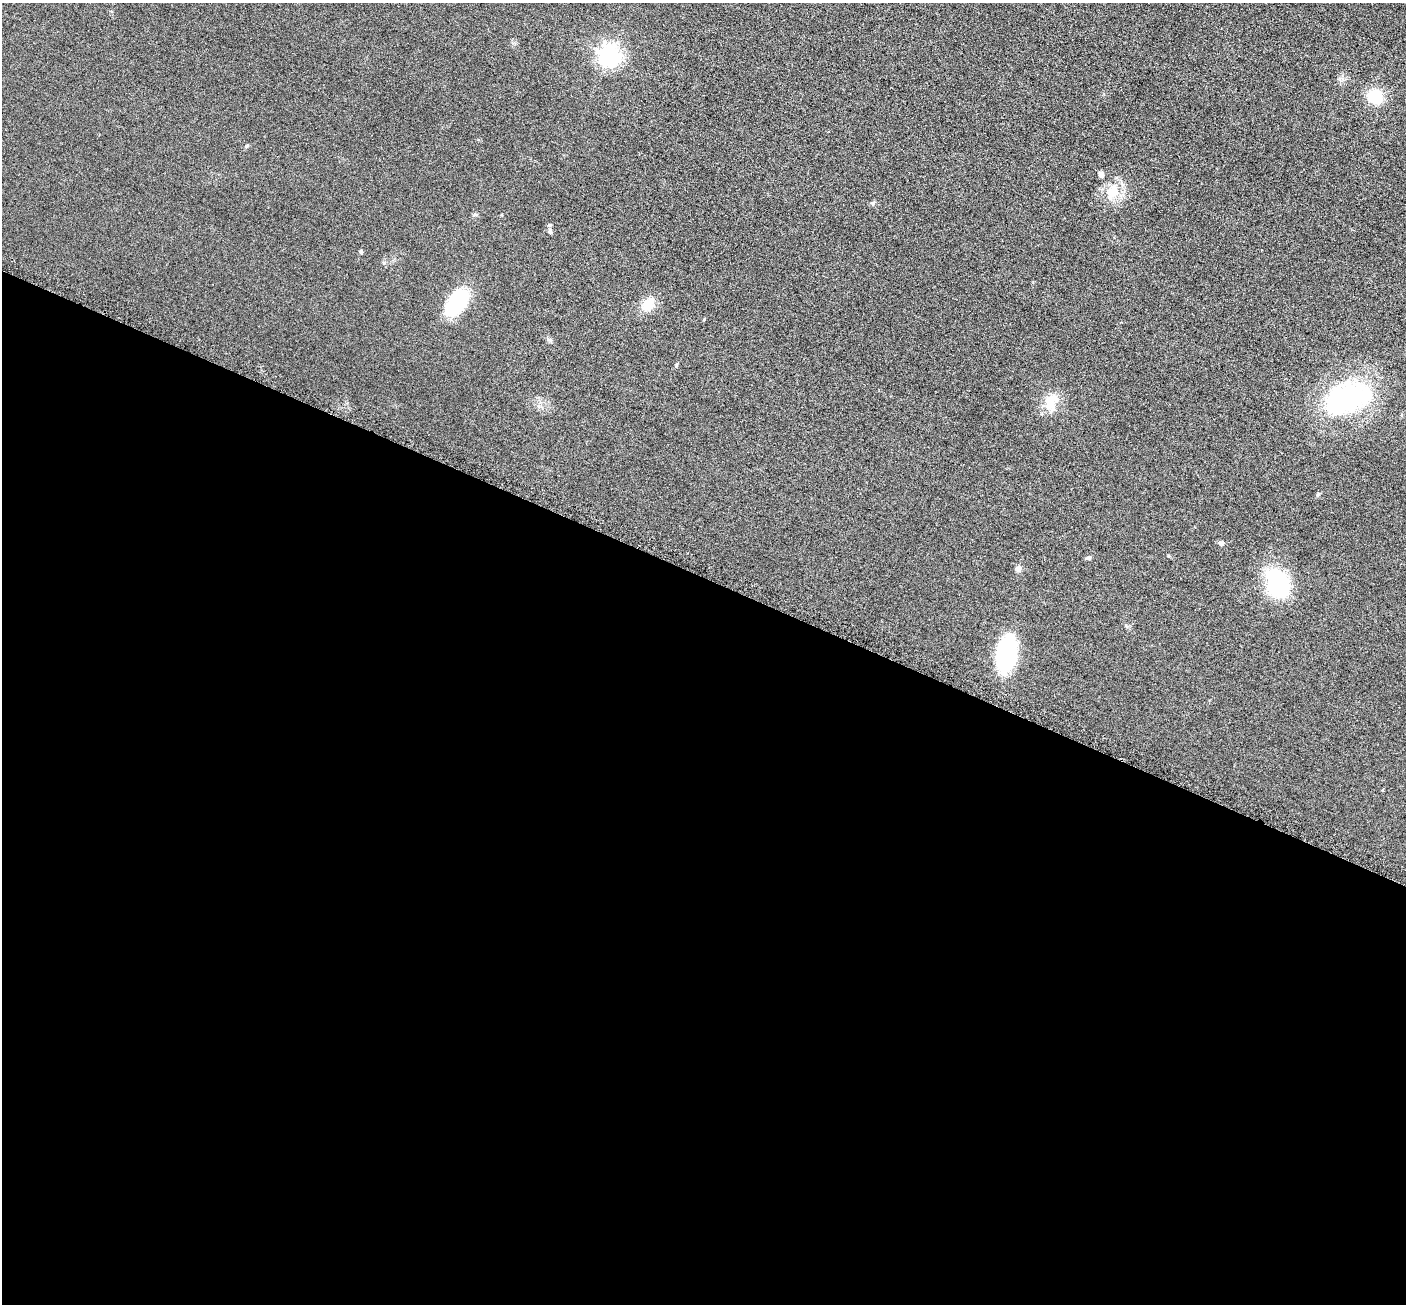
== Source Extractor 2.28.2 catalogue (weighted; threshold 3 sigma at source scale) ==
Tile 14 of 4 x 4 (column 2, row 4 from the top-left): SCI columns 1419-2822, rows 154-1455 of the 5650 x 5662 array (HDU 1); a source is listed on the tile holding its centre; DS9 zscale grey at full resolution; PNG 1408 x 1306 px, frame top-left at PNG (2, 3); no overlay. Shown black and unused: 56% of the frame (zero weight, under 3 of 6 exposures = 2% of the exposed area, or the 3 px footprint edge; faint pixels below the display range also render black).
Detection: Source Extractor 2.28.2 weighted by HDU 2 'WHT'; one run over the whole footprint, this tile lists its part. Background 0.0814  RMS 0.0096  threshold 0.0393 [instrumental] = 3 sigma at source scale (4.09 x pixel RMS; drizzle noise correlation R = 1.36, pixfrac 0.8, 0.05/0.05 arcsec/px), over >= 5 px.
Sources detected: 18; all 18 listed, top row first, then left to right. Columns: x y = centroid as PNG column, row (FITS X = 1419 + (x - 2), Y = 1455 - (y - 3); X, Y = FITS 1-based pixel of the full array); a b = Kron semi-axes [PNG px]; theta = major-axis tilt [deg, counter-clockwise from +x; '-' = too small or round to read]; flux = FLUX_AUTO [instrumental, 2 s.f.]
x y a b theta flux
609 56 8 7 - 530
1375 97 8 7 - 50
1101 175 8 6 -73 2.8
1113 191 19 18 - 19
872 203 5 5 - 1.4
474 214 7 3 19 1.2
550 232 7 5 -88 1.8
360 252 4 4 - 2
457 302 25 14 52 67
648 305 17 13 45 14
1347 398 58 32 20 120
1049 404 24 17 53 17
1318 494 6 4 46 1.2
1221 543 8 6 -16 2.3
1088 558 7 4 1 1.7
1018 569 7 6 - 3.7
1277 583 30 22 -72 72
1007 654 32 18 82 87
Unlisted compact peaks at least as high as the median listed source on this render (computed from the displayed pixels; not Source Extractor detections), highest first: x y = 246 146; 676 365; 384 263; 704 319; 550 340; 1168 556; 1340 79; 1126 625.